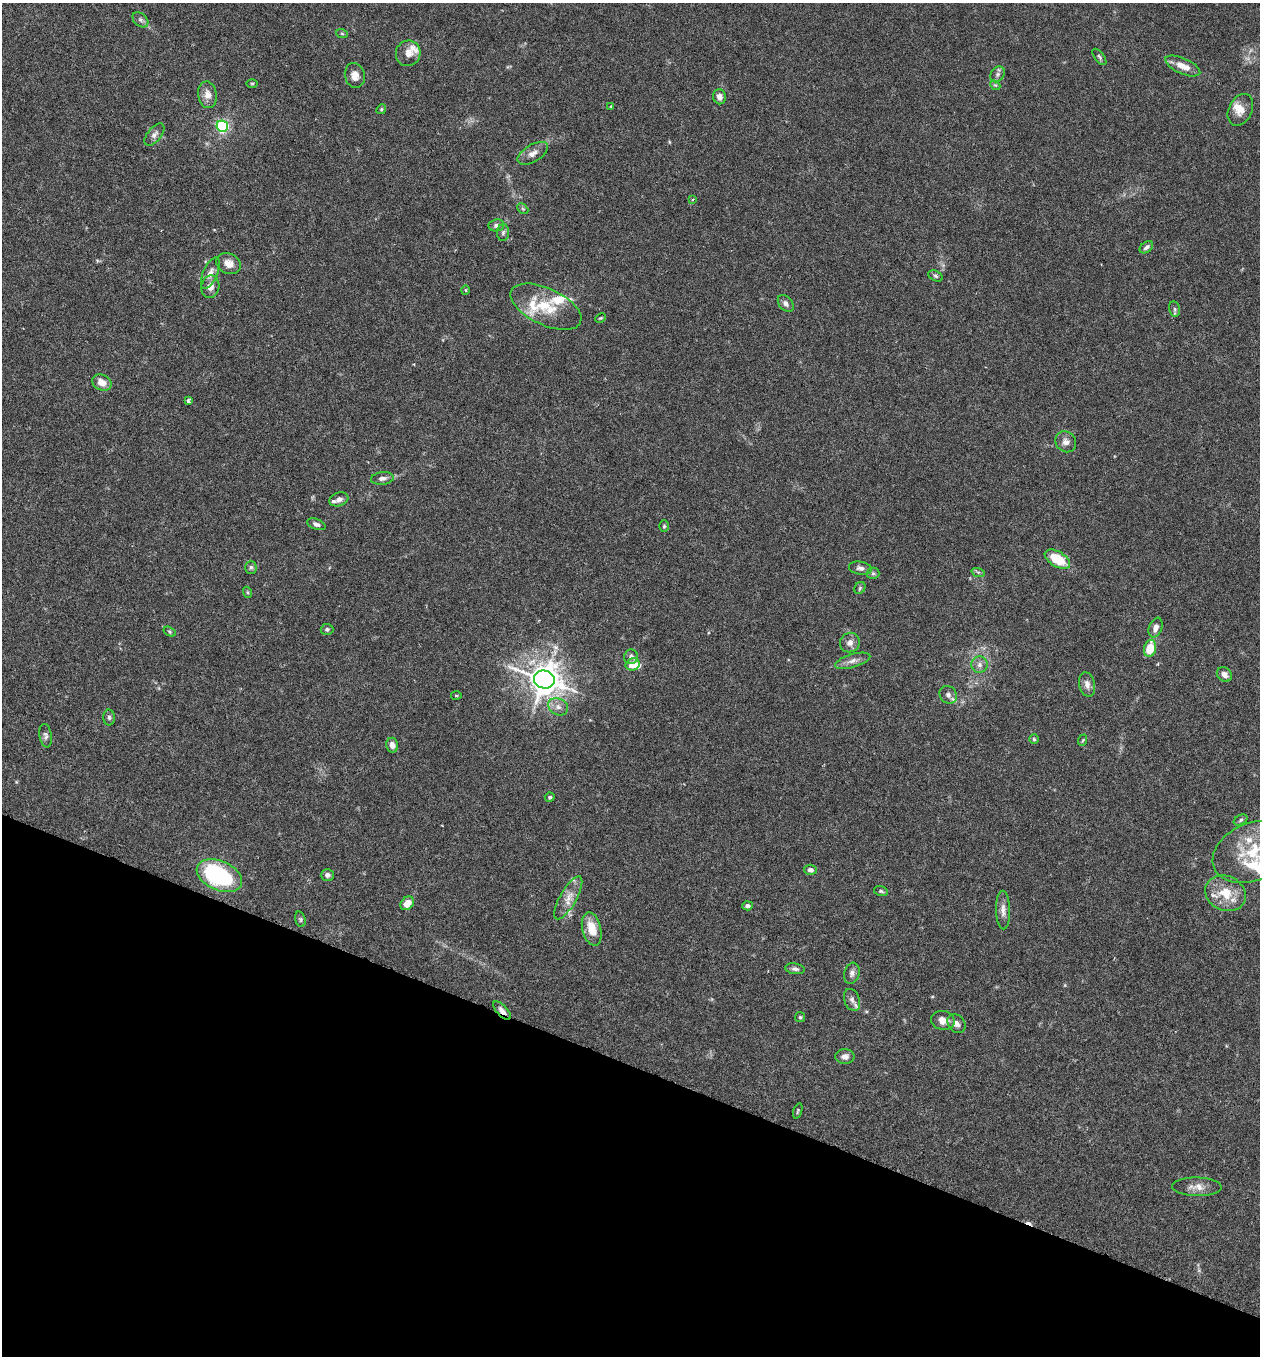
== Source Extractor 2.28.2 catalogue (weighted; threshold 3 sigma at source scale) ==
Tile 15 of 4 x 4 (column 3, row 4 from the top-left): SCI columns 2708-3965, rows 28-1381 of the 5544 x 5466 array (HDU 1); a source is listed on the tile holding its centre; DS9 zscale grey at full resolution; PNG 1262 x 1358 px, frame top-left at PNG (2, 3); each listed source drawn as its Kron ellipse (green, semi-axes under 4 px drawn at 4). Shown black and unused: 21% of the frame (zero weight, under 3 of 6 exposures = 3% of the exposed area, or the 3 px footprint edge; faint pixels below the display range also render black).
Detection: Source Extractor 2.28.2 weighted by HDU 2 'WHT'; one run over the whole footprint, this tile lists its part. Background 0.0171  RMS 0.002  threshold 0.008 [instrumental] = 3 sigma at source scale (4.09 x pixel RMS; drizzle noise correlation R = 1.36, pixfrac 0.8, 0.05/0.05 arcsec/px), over >= 5 px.
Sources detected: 103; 1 too faint to see at this stretch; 1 inside a brighter object's white glare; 1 cosmic-ray / hot-pixel residue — neither listed nor drawn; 11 inside a brighter listed object's ellipse — not listed separately; the other 89 listed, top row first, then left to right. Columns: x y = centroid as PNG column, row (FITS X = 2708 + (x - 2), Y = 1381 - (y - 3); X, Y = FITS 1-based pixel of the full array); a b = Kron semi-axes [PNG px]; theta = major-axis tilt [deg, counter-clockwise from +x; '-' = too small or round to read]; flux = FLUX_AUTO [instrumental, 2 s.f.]
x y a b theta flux
140 20 9 6 -41 0.54
342 34 6 3 -20 0.21
408 53 13 12 - 1.5
1099 57 9 4 -53 0.36
1183 66 19 7 -24 2.2
998 74 8 6 55 0.55
355 75 12 10 -76 1.4
252 83 6 4 0 0.22
995 85 5 4 - 0.22
207 95 13 9 -81 1.5
720 97 7 6 - 0.82
611 106 4 3 - 0.14
381 109 5 4 - 0.22
1240 110 17 11 63 1.9
222 126 6 5 - 32
154 135 13 7 51 0.79
533 153 17 8 31 1.2
693 199 4 3 - 0.16
523 209 6 4 -43 0.24
496 225 8 6 11 0.69
503 233 8 6 87 0.48
1146 247 7 5 36 0.52
228 264 13 10 -27 1.6
210 273 17 7 67 1.3
936 276 7 5 -28 0.35
210 287 11 9 78 1.3
466 290 5 3 - 0.2
786 303 10 6 -51 0.73
546 307 38 18 -25 6.2
1175 309 8 5 -78 0.38
600 318 6 4 26 0.19
102 382 10 7 -25 1.5
188 401 4 3 - 0.64
1066 442 11 9 -43 1
382 478 11 6 6 0.73
339 499 10 6 20 0.75
316 524 9 5 -20 0.62
664 526 6 5 - 0.28
1057 559 14 7 -30 5.2
251 567 6 5 - 0.37
860 568 11 6 -8 0.74
978 572 7 4 -17 0.34
873 573 6 6 - 0.36
860 588 6 5 - 0.29
247 592 6 3 -71 0.2
1156 628 10 6 69 1.1
327 629 6 5 - 0.42
170 632 6 4 -32 0.26
850 643 10 9 - 0.98
1150 648 9 6 76 4.2
631 657 7 7 - 0.67
853 661 18 6 16 1.1
633 664 7 6 - 2.2
979 665 8 8 - 0.8
1224 675 8 6 -40 0.99
544 679 10 9 - 300
1087 685 12 8 -77 0.97
456 695 5 2 - 0.17
948 695 9 8 - 0.72
558 707 10 8 -29 1.1
109 717 8 6 -89 0.44
46 736 12 6 -81 0.58
1034 739 5 4 - 0.23
1083 740 6 3 71 0.2
392 745 7 6 - 0.97
550 797 5 4 - 0.32
1241 820 7 5 28 0.33
1253 852 42 28 23 11
810 870 6 5 - 0.63
327 875 6 6 - 0.63
219 876 24 14 -23 26
881 891 7 5 -16 0.29
1225 893 21 17 -24 4.6
568 898 24 8 60 2
407 903 8 6 45 1.9
747 906 5 4 - 0.49
1003 910 19 7 -89 1.2
300 919 8 5 -72 0.31
592 929 17 9 -76 3.4
795 969 10 5 -9 0.52
852 973 10 7 73 0.84
852 1000 11 7 -69 0.73
502 1010 12 5 -47 1
800 1017 5 5 - 0.25
943 1020 12 9 -12 1.5
956 1024 10 8 -52 0.95
845 1057 10 7 0 0.92
798 1111 8 3 71 0.23
1197 1187 25 9 -1 1.7
Overlapping masked pixels (flux is a lower limit): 1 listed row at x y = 502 1010
Isophote crosses this tile's border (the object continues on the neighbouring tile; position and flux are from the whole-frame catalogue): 1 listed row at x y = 1253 852